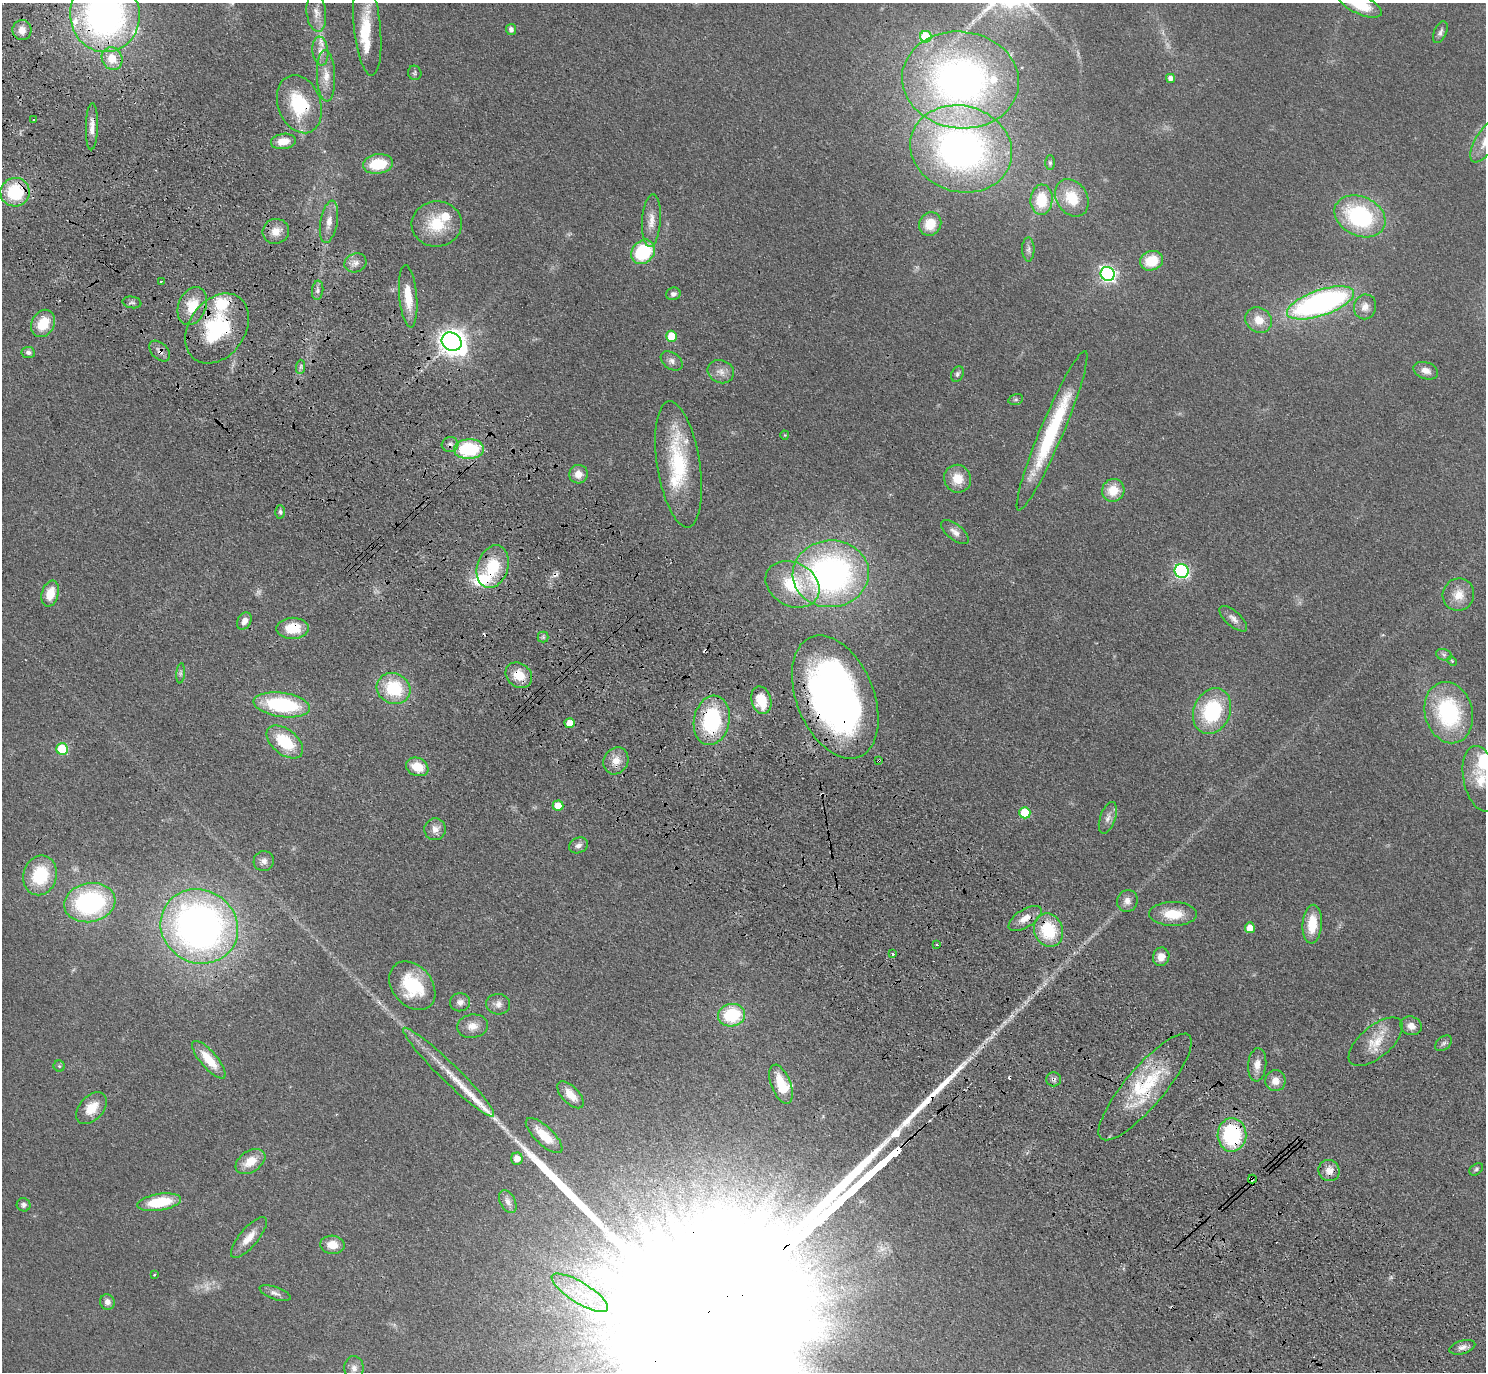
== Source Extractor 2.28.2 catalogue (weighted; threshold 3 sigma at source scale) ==
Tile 11 of 4 x 4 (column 3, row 3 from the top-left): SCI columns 3060-4543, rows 1759-3128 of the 6118 x 6118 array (HDU 1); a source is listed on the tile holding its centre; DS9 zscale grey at full resolution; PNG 1488 x 1374 px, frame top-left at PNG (2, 3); each listed source drawn as its Kron ellipse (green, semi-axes under 4 px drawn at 4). Shown black and unused: <1% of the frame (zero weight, under 3 of 4 exposures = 6% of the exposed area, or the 3 px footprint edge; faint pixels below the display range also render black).
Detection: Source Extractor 2.28.2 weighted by HDU 2 'WHT'; one run over the whole footprint, this tile lists its part. Background 0.0402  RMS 0.006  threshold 0.0268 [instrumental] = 3 sigma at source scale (4.5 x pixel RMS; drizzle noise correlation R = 1.50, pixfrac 1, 0.05/0.05 arcsec/px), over >= 5 px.
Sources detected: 173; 3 too faint to see at this stretch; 4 cosmic-ray / hot-pixel residue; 1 long thin detection or spike segment (spike, bleed or trail) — neither listed nor drawn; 16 inside a brighter listed object's ellipse — not listed separately; the other 149 listed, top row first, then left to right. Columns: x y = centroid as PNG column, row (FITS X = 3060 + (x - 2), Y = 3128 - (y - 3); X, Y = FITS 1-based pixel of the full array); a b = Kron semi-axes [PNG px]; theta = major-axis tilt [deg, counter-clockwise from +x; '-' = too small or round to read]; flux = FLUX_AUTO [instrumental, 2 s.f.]
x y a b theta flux
1360 4 23 9 -24 18
316 13 19 9 -83 5.7
105 15 37 34 -83 230
367 27 48 13 -84 22
511 29 5 5 - 2.5
22 30 10 9 - 5
1440 32 11 6 67 2
926 37 6 6 - 34
320 51 14 8 -83 4.9
112 59 11 10 - 10
415 73 7 6 - 1.3
326 76 26 9 -88 8.6
1171 78 4 4 - 2.9
961 80 59 48 -6 280
299 104 30 21 -70 36
34 119 2 2 - 0.62
92 127 23 6 88 5.8
283 141 12 7 8 7.8
1485 141 24 10 59 10
961 149 51 43 -15 250
1050 163 7 5 -89 1.2
378 164 15 10 8 21
15 192 15 14 - 36
1072 198 20 15 -57 18
1042 200 15 11 86 20
1360 216 26 19 -25 72
651 221 26 9 86 7.3
329 222 21 8 80 6.5
437 224 25 22 5 24
930 224 12 11 - 12
276 231 13 12 - 7.1
1028 249 12 6 -89 2.3
643 252 13 10 49 40
1152 261 12 9 19 17
355 263 11 9 19 3.9
1108 274 7 6 - 200
161 281 3 2 - 0.64
318 290 9 5 84 2.1
673 294 7 6 - 2
408 296 31 9 -85 14
132 302 9 5 -10 1.5
1321 303 35 13 19 170
192 306 20 14 68 16
1365 307 12 11 - 5
1259 320 14 12 -35 8.8
43 323 14 11 59 15
217 328 38 28 54 55
672 336 5 5 - 21
452 342 10 9 - 620
160 351 12 8 -45 3.2
28 352 7 5 -9 1.9
672 361 12 8 -34 3.1
301 367 7 4 89 1.4
1426 371 13 8 -18 4.5
721 372 13 11 -22 5
957 374 8 5 65 1.6
1016 399 7 5 17 1.2
1052 431 86 11 67 58
785 435 4 4 - 0.59
450 444 8 7 - 2.4
469 449 15 10 3 45
679 464 64 21 -81 50
579 474 9 9 - 6
958 479 14 13 - 11
1113 490 11 11 - 12
280 512 7 5 -87 1.3
955 532 16 8 -39 4.2
493 567 22 15 72 25
1182 571 7 7 - 120
831 574 38 33 5 200
792 584 28 21 -29 32
50 594 13 8 74 11
1458 595 16 15 - 9.1
1233 619 17 7 -42 3.9
244 621 9 6 59 4.2
292 628 16 10 1 16
543 637 5 5 - 1.2
1444 655 8 5 -18 1.5
1452 661 5 4 - 0.73
181 673 10 4 85 1.4
519 675 14 11 -40 13
394 689 17 15 -27 31
835 697 64 38 -68 360
761 700 14 9 -75 17
282 705 28 12 -8 55
1212 711 23 18 67 47
1449 713 31 24 -75 61
712 720 25 18 79 55
570 723 5 5 - 8.2
285 742 21 12 -39 28
62 749 6 6 - 39
879 760 3 3 - 3.8
616 761 14 12 61 7.1
417 767 11 9 -22 12
1481 779 33 17 -78 15
558 806 5 5 - 12
1025 813 6 5 - 26
1108 818 16 7 71 3.9
435 829 11 10 - 4.4
578 845 10 7 26 2.8
264 861 10 10 - 3.4
40 875 20 16 75 32
1127 901 11 10 - 4.2
90 903 26 19 11 87
1173 914 24 12 -1 16
1025 918 18 9 32 6.6
1312 924 19 9 86 16
199 926 39 36 -30 340
1250 928 5 5 - 6.8
1049 930 17 14 -69 29
937 944 3 2 - 1
893 954 3 3 - 2.8
1161 957 9 8 - 6.4
412 986 27 20 -50 32
460 1002 10 9 - 3.2
498 1004 12 10 -2 3.7
732 1015 13 11 10 33
472 1026 15 11 7 6.2
1411 1026 11 9 -19 4.6
1376 1042 33 15 40 14
1443 1043 9 6 39 1.9
209 1060 24 8 -49 14
1257 1065 16 9 85 5.7
59 1066 5 5 - 0.98
449 1072 63 9 -44 18
1053 1079 7 7 - 1.7
1275 1081 10 10 - 5.8
781 1084 21 9 -69 17
1145 1087 68 19 50 44
571 1095 17 8 -46 7.7
91 1108 18 12 47 11
1232 1135 17 14 88 55
544 1136 24 9 -43 14
517 1159 6 6 - 5.9
250 1162 16 10 33 11
1476 1169 7 5 37 1.2
1329 1170 11 10 - 5.7
1252 1179 4 3 - 1.8
159 1202 22 8 9 26
508 1202 12 7 -62 3.1
24 1205 7 6 - 2.2
249 1238 25 9 50 8.2
332 1245 12 9 -5 7.9
154 1275 3 3 - 0.54
275 1293 16 6 -19 3
580 1293 32 10 -32 17
107 1302 8 7 - 3.3
1462 1347 13 6 17 3.1
354 1368 12 9 -88 3.3
Overlapping masked pixels (flux is a lower limit): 19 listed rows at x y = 105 15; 299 104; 92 127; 15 192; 1321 303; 217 328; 160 351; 450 444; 493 567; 292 628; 519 675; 835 697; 712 720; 879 760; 1049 930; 1053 1079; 1145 1087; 1232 1135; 1252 1179
Isophote crosses this tile's border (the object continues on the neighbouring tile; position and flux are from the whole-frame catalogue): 5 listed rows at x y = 1360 4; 105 15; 367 27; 1485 141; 1481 779